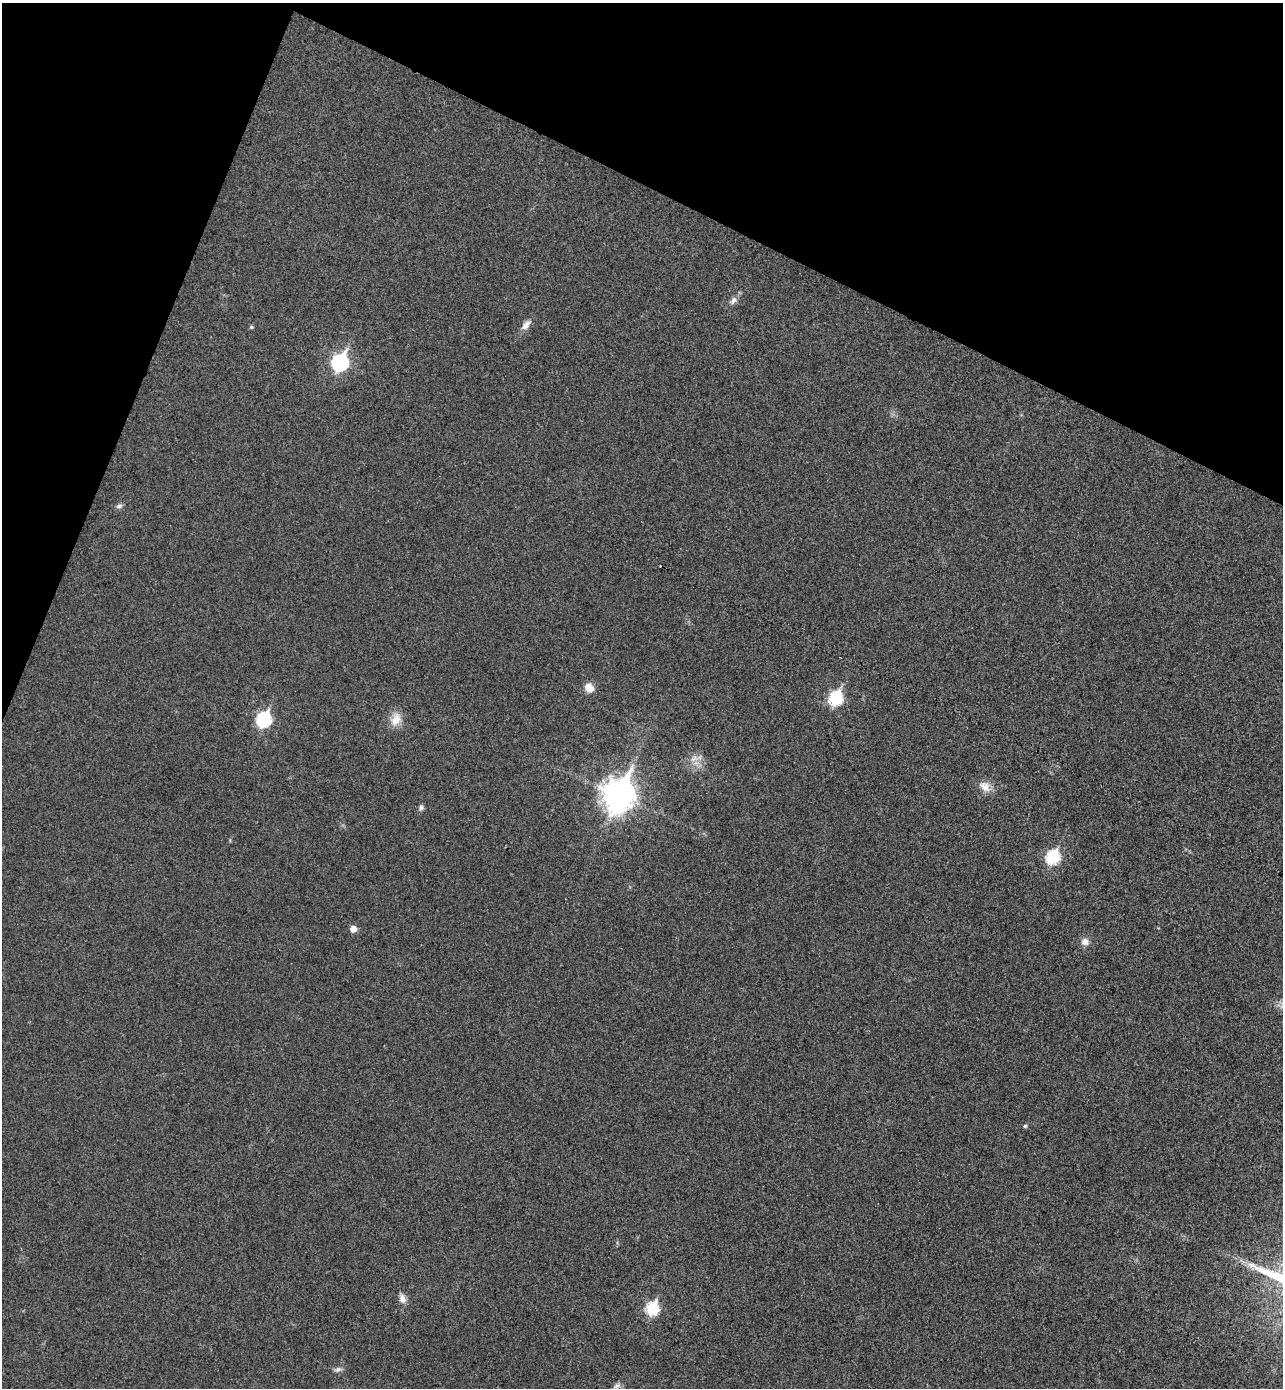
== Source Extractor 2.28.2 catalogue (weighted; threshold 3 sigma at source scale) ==
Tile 2 of 4 x 4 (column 2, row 1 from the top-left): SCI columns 1474-2754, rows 4191-5576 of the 5641 x 5604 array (HDU 1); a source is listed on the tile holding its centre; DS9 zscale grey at full resolution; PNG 1285 x 1390 px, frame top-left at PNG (2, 3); no overlay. Shown black and unused: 20% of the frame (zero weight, under 3 of 4 exposures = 6% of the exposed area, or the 3 px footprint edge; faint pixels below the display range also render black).
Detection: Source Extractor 2.28.2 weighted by HDU 2 'WHT'; one run over the whole footprint, this tile lists its part. Background 0.0198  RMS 0.0062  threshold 0.028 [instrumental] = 3 sigma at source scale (4.5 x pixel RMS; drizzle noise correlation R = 1.50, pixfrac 1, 0.05/0.05 arcsec/px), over >= 5 px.
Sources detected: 22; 1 cosmic-ray / hot-pixel residue — not listed; the other 21 listed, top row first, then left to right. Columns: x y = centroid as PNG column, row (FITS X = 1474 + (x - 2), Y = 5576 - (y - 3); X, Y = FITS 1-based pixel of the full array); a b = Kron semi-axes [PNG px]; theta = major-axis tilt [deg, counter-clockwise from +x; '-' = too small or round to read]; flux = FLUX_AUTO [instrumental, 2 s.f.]
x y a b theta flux
733 300 11 7 50 3.2
526 325 15 8 48 4.5
251 327 5 5 - 0.99
340 362 9 7 61 140
119 506 9 6 26 1.8
589 688 13 10 -57 5.3
836 698 8 7 - 69
264 719 8 7 - 86
396 719 18 13 71 8.5
694 759 15 8 20 4.8
985 786 18 13 -36 6.6
618 795 12 10 69 980
421 807 7 7 - 1.6
1053 857 7 7 - 70
353 929 6 5 - 5.6
1085 942 10 9 - 3.7
1025 1126 5 4 - 1
402 1299 12 8 -72 4.2
652 1308 7 6 - 56
338 1369 11 6 21 2.2
617 1386 13 7 30 2.9